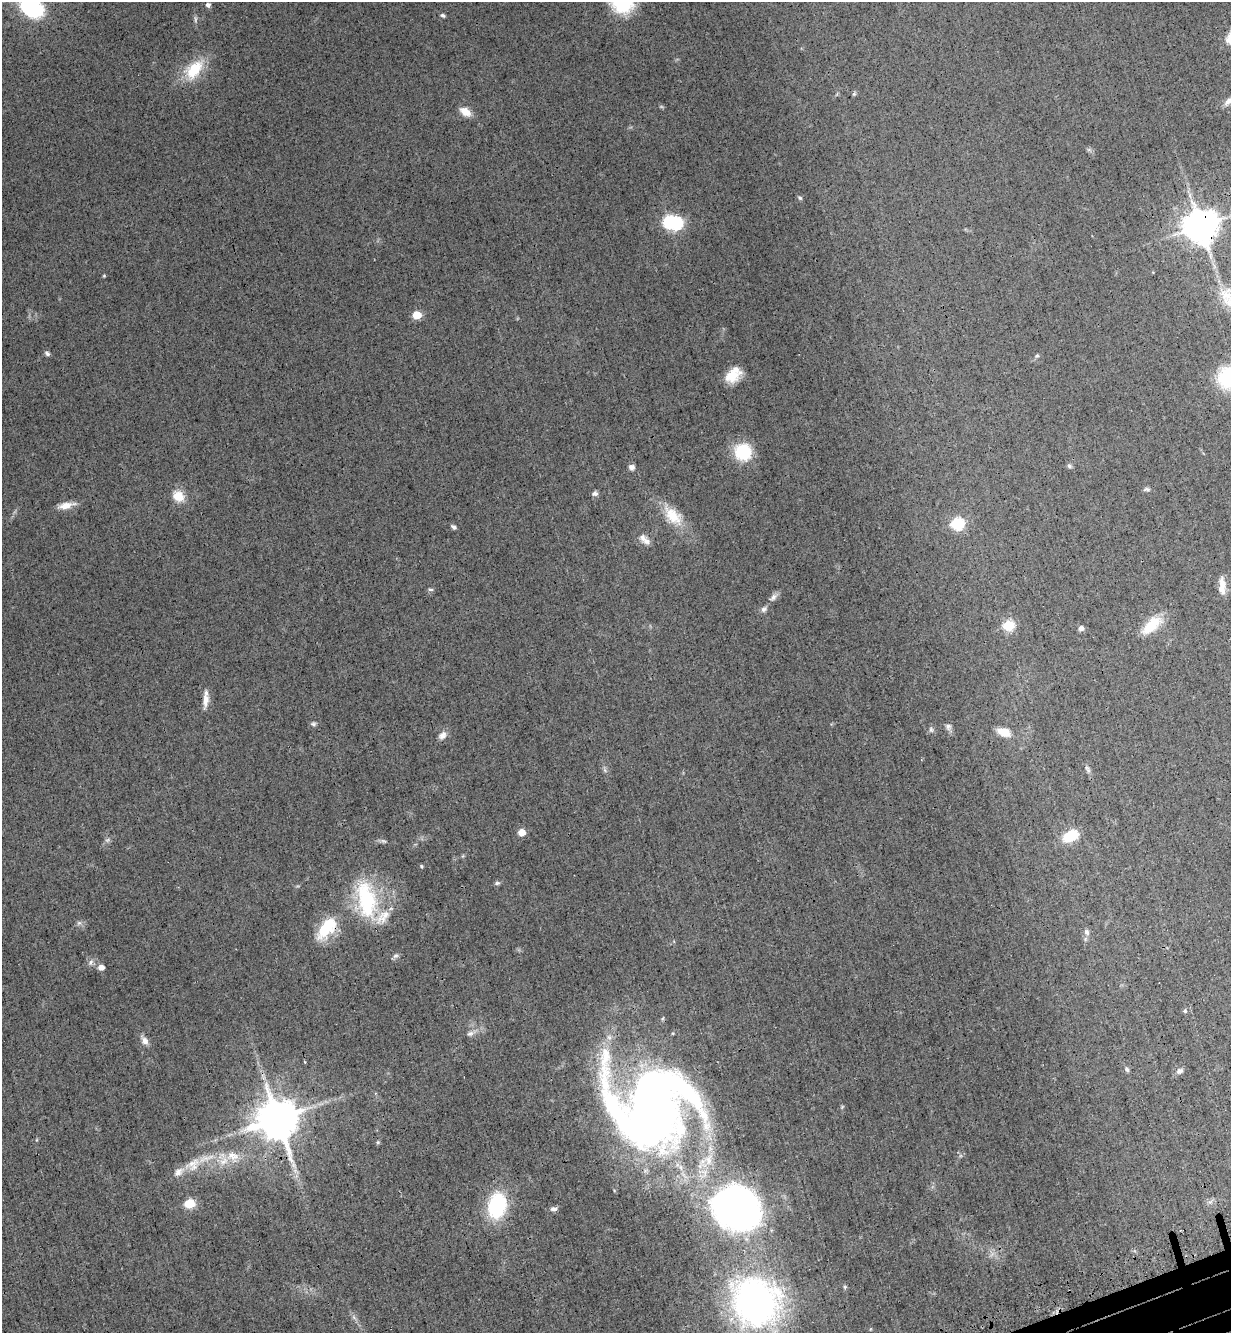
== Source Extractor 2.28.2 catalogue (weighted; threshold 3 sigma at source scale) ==
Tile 6 of 4 x 4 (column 2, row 2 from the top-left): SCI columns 1574-2802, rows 2748-4078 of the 5477 x 5494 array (HDU 1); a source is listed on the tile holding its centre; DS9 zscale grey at full resolution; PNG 1233 x 1335 px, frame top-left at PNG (2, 2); no overlay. Shown black and unused: <1% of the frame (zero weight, under 3 of 4 exposures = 7% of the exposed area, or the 3 px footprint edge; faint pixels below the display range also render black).
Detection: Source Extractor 2.28.2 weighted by HDU 2 'WHT'; one run over the whole footprint, this tile lists its part. Background 0.0322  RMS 0.0068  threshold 0.0307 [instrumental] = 3 sigma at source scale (4.5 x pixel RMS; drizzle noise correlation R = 1.50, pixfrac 1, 0.05/0.05 arcsec/px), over >= 5 px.
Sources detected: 83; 1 too faint to see at this stretch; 2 inside a brighter object's white glare — not listed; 5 inside a brighter listed object's ellipse — not listed separately; the other 75 listed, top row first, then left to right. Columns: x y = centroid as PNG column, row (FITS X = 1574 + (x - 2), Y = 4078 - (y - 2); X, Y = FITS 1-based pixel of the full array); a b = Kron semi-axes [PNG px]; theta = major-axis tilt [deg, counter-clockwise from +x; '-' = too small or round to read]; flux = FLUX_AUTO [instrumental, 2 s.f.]
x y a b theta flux
622 2 22 21 - 46
208 5 6 6 - 1.7
32 8 23 16 -31 62
443 15 6 4 -30 1.3
194 69 29 17 49 23
1228 101 14 6 39 3.7
465 112 13 8 -34 7.5
800 198 6 5 - 1.1
676 223 6 6 - 88
1200 226 10 10 - 1700
104 276 4 3 - 0.71
417 315 5 5 - 25
47 354 7 5 -34 1.5
1037 356 5 5 - 1.1
732 376 17 13 22 12
1229 377 24 22 36 46
743 452 18 17 - 28
1069 466 7 5 -18 1.3
632 467 6 6 - 2.7
1146 489 9 5 0 1.5
595 493 7 6 - 2
178 496 16 13 -36 9
66 505 19 7 14 7.5
673 516 32 16 -48 18
957 524 6 6 - 79
453 527 7 5 -46 1.6
646 541 12 8 -19 3.7
1222 586 24 8 -89 6.9
430 589 7 4 -14 1.2
773 597 12 7 47 2.9
763 609 8 7 - 2.1
1009 625 6 5 - 49
1151 626 30 12 42 17
1081 628 6 6 - 2.3
205 700 18 7 88 5.7
313 724 6 6 - 1.4
948 726 8 6 45 1.9
931 730 7 5 -89 1.5
1004 732 13 8 -19 9.7
442 735 11 8 45 3.6
1087 769 13 4 -57 1.8
521 832 6 5 - 8.8
1071 836 14 9 28 20
107 840 6 6 - 1.5
383 841 8 5 -26 1.5
421 866 5 4 - 0.78
497 883 7 5 1 1.3
366 900 48 23 -80 54
79 923 7 6 - 1.6
327 928 28 14 50 28
1087 932 8 6 -63 2.1
396 955 9 6 27 1.7
91 962 9 5 51 2
101 967 6 5 - 4.1
1185 1011 6 5 - 1
663 1018 6 3 70 0.72
470 1033 10 7 16 2.7
145 1041 13 7 -55 3.8
305 1062 4 3 - 0.6
1127 1069 7 5 -69 1.5
1180 1071 10 6 30 2.5
652 1108 76 75 - 640
277 1119 12 11 - 2700
378 1142 5 4 - 0.92
232 1156 20 13 -9 11
708 1160 18 11 83 11
193 1164 24 16 32 14
295 1171 7 5 -1 1.5
189 1203 11 9 9 11
497 1205 23 16 80 58
735 1208 41 39 -73 270
553 1209 9 6 -1 2.3
845 1287 5 5 - 0.94
756 1302 56 51 -41 210
354 1317 8 4 -53 1.7
Overlapping masked pixels (flux is a lower limit): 4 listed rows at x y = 1200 226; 327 928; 652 1108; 277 1119
Isophote crosses this tile's border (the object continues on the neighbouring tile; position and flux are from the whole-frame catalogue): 4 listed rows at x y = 622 2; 32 8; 1228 101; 1229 377